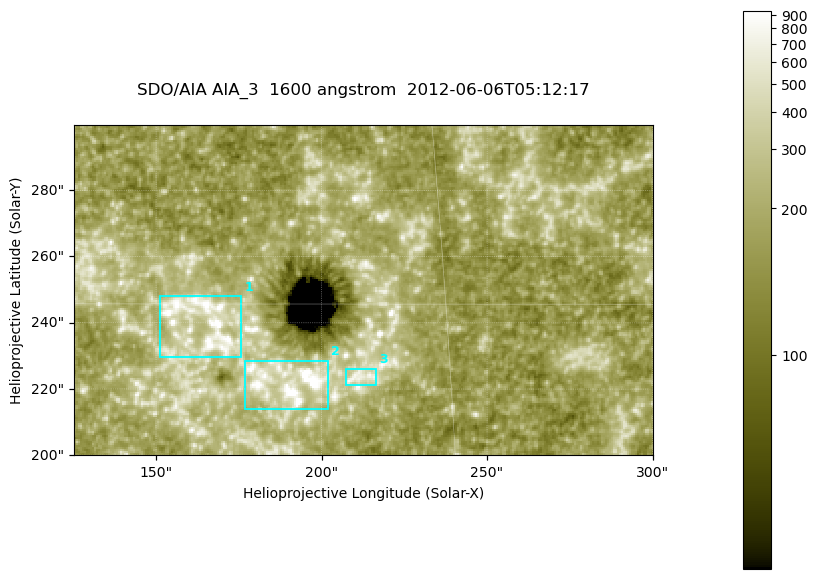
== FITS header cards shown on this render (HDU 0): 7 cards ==
TELESCOP= 'SDO/AIA '
INSTRUME= 'AIA_3   '
WAVELNTH=                 1600
WAVEUNIT= 'angstrom'
DATE-OBS= '2012-06-06T05:12:17.12'
CTYPE1  = 'HPLN-TAN'
CTYPE2  = 'HPLT-TAN'

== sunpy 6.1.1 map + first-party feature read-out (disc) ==
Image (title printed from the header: SDO/AIA AIA_3  1600 angstrom  2012-06-06T05:12:17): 287 x 164 px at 0.609 arcsec/px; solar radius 946 arcsec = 1552 px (partial field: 0.6% of the solar disc is inside the frame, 100% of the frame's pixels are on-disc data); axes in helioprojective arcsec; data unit not stated in the header (colour bar unlabelled)
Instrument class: DISC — disc imager (sunpy class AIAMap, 1600 A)
Bright regions (active regions / flare kernels): reference = the on-disc median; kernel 3 px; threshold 5 sigma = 315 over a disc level ~178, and >= 1.15x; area >= 47 px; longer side >= 3 px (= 1.8 arcsec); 3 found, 3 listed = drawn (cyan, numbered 1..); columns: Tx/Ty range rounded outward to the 2 arcsec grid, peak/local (2 s.f.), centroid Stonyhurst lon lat
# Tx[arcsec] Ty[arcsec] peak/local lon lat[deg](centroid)
1 150..176 230..248 6.9 +10 +15
2 176..202 214..230 9.1 +12 +14
3 206..218 220..226 4 +13 +14